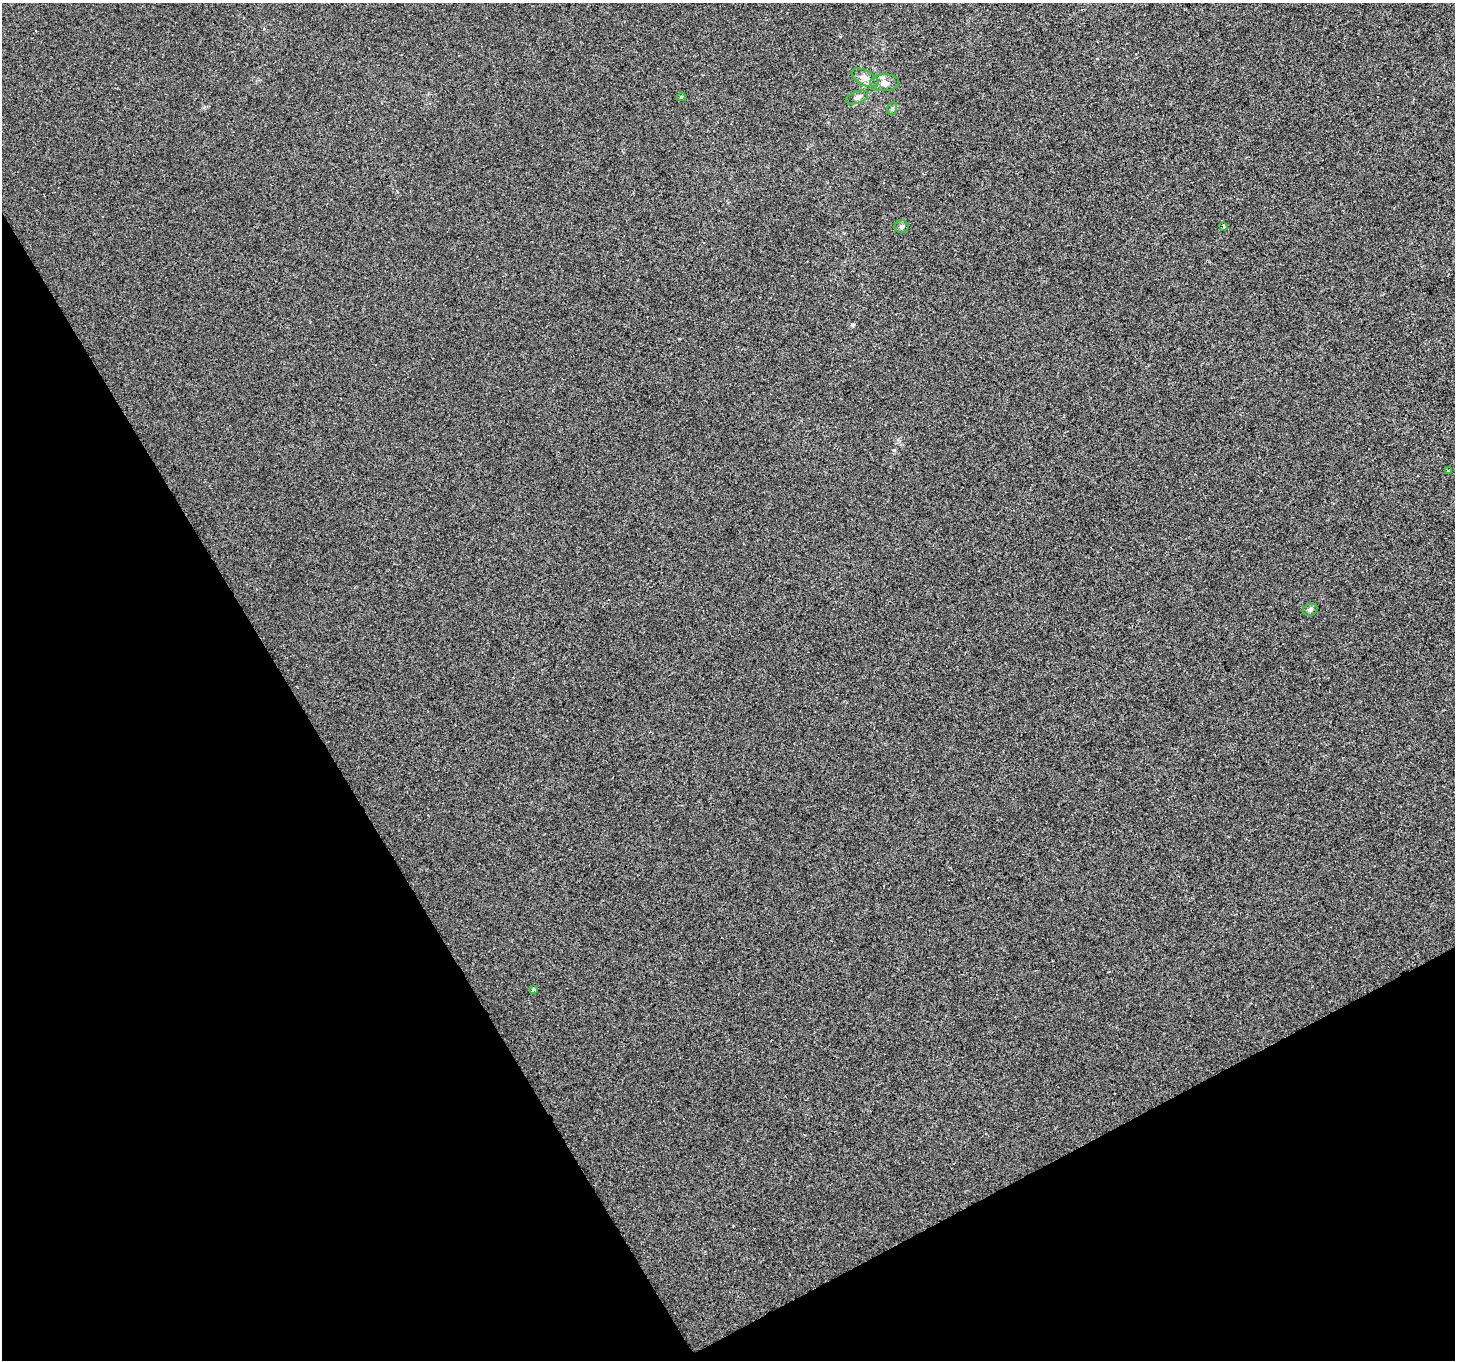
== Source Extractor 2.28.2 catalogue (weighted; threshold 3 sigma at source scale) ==
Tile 14 of 4 x 4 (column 2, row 4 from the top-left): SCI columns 1454-2906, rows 108-1465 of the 5816 x 5708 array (HDU 1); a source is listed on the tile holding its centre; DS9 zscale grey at full resolution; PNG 1457 x 1362 px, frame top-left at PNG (2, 3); each listed source drawn as its Kron ellipse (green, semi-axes under 4 px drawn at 4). Shown black and unused: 28% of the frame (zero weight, under 2 of 3 exposures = <1% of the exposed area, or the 3 px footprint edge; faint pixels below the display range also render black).
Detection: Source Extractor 2.28.2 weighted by HDU 2 'WHT'; one run over the whole footprint, this tile lists its part. Background 6.12e-05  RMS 0.0045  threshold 0.0204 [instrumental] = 3 sigma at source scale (4.5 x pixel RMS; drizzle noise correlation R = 1.50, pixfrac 1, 0.0396/0.0396 arcsec/px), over >= 5 px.
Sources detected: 10; all 10 listed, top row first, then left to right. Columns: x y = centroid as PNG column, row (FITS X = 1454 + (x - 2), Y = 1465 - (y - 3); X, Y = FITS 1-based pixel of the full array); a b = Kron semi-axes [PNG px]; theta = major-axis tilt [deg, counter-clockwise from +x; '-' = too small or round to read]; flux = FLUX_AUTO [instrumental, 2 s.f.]
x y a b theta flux
865 78 15 7 -28 2.8
885 83 14 8 3 2.8
681 97 4 3 - 0.43
857 97 12 6 20 1.6
892 108 6 5 - 0.8
1224 226 3 3 - 1.3
902 227 7 6 - 1
1448 471 3 2 - 0.48
1310 610 7 6 - 1.3
533 990 3 3 - 1.7
Unlisted compact peaks at least as high as the median listed source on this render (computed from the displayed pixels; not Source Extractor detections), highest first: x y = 894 450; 852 325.